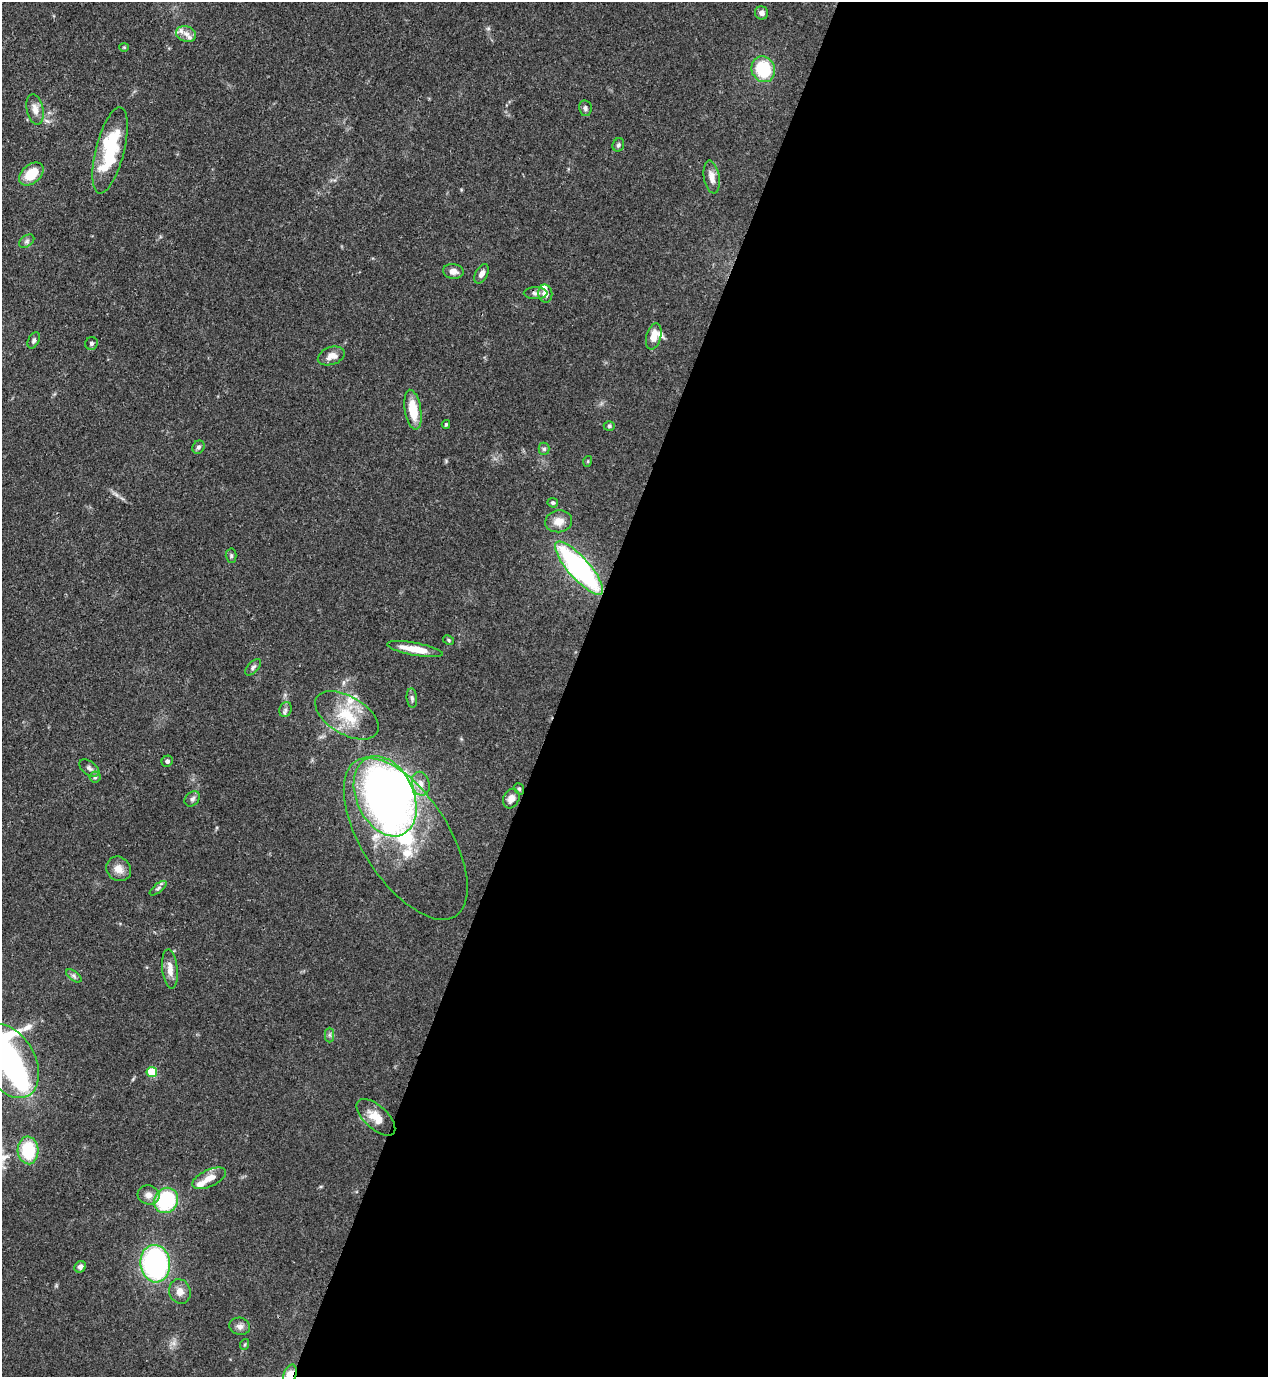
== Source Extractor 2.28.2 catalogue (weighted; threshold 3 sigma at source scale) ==
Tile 12 of 4 x 4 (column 4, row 3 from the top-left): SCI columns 4151-5416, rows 1416-2790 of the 5638 x 5578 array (HDU 1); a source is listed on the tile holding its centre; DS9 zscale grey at full resolution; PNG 1270 x 1379 px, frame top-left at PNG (2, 2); each listed source drawn as its Kron ellipse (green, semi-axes under 4 px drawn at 4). Shown black and unused: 56% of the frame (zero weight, under 3 of 4 exposures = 7% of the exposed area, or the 3 px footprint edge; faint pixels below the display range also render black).
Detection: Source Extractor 2.28.2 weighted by HDU 2 'WHT'; one run over the whole footprint, this tile lists its part. Background 0.0696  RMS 0.0036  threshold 0.0161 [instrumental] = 3 sigma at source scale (4.5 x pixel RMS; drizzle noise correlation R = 1.50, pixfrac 1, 0.05/0.05 arcsec/px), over >= 5 px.
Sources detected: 71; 1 too faint to see at this stretch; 1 inside a brighter object's white glare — neither listed nor drawn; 7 inside a brighter listed object's ellipse — not listed separately; the other 62 listed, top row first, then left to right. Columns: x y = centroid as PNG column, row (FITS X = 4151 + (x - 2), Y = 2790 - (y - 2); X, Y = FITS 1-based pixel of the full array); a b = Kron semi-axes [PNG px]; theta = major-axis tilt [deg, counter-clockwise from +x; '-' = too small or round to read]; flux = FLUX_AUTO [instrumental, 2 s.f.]
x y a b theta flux
762 13 6 6 - 1.5
186 34 10 7 -21 2
124 47 4 4 - 0.35
763 69 13 11 -65 18
585 108 8 6 -80 0.98
35 109 15 8 -78 2.8
618 145 7 5 65 0.82
110 150 44 14 76 26
31 174 14 9 41 8.6
712 177 17 7 -80 3.1
27 241 8 5 37 0.95
453 271 10 7 -8 2.5
482 274 10 6 62 1.9
536 293 12 6 0 1.3
545 294 9 7 -82 2.8
654 336 13 7 76 4.5
34 340 8 5 63 0.93
91 343 6 6 - 0.86
331 356 14 8 19 3.1
413 410 20 8 -81 9.2
446 424 4 3 - 0.5
609 426 5 4 - 0.55
198 447 7 5 58 0.84
544 449 6 5 - 0.75
588 461 5 3 - 0.34
553 503 5 4 - 0.73
559 521 13 11 10 3.7
231 556 7 5 -89 0.69
579 568 34 10 -48 77
449 640 6 4 -29 0.54
415 649 28 6 -11 7.1
253 667 10 5 46 0.91
412 698 10 5 -83 0.9
286 710 8 6 72 0.96
347 715 35 19 -30 14
167 761 6 5 - 0.89
89 768 11 6 -36 1.3
95 777 5 5 - 0.74
421 784 12 8 -76 3
519 789 6 4 -68 0.57
385 796 42 28 -65 210
511 798 10 8 63 2.6
192 799 8 6 45 1.1
406 839 92 43 -57 53
119 869 13 11 -43 3.3
158 888 10 4 39 0.85
170 969 20 7 -84 3.5
74 976 9 4 -36 0.94
330 1035 7 4 -90 0.77
9 1061 40 26 -61 160
152 1072 5 5 - 15
376 1117 24 11 -43 5.5
28 1150 14 10 -85 18
209 1178 18 8 25 3.8
149 1195 11 9 -14 2.6
166 1200 13 11 59 28
155 1264 19 15 -84 72
80 1267 6 5 - 1.3
180 1291 12 10 -72 2.8
240 1326 10 8 -14 1.7
245 1344 5 3 - 0.4
290 1375 10 6 70 5.9
Overlapping masked pixels (flux is a lower limit): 1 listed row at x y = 290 1375
Isophote crosses this tile's border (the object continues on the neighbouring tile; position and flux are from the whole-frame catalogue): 2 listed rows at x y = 9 1061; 290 1375